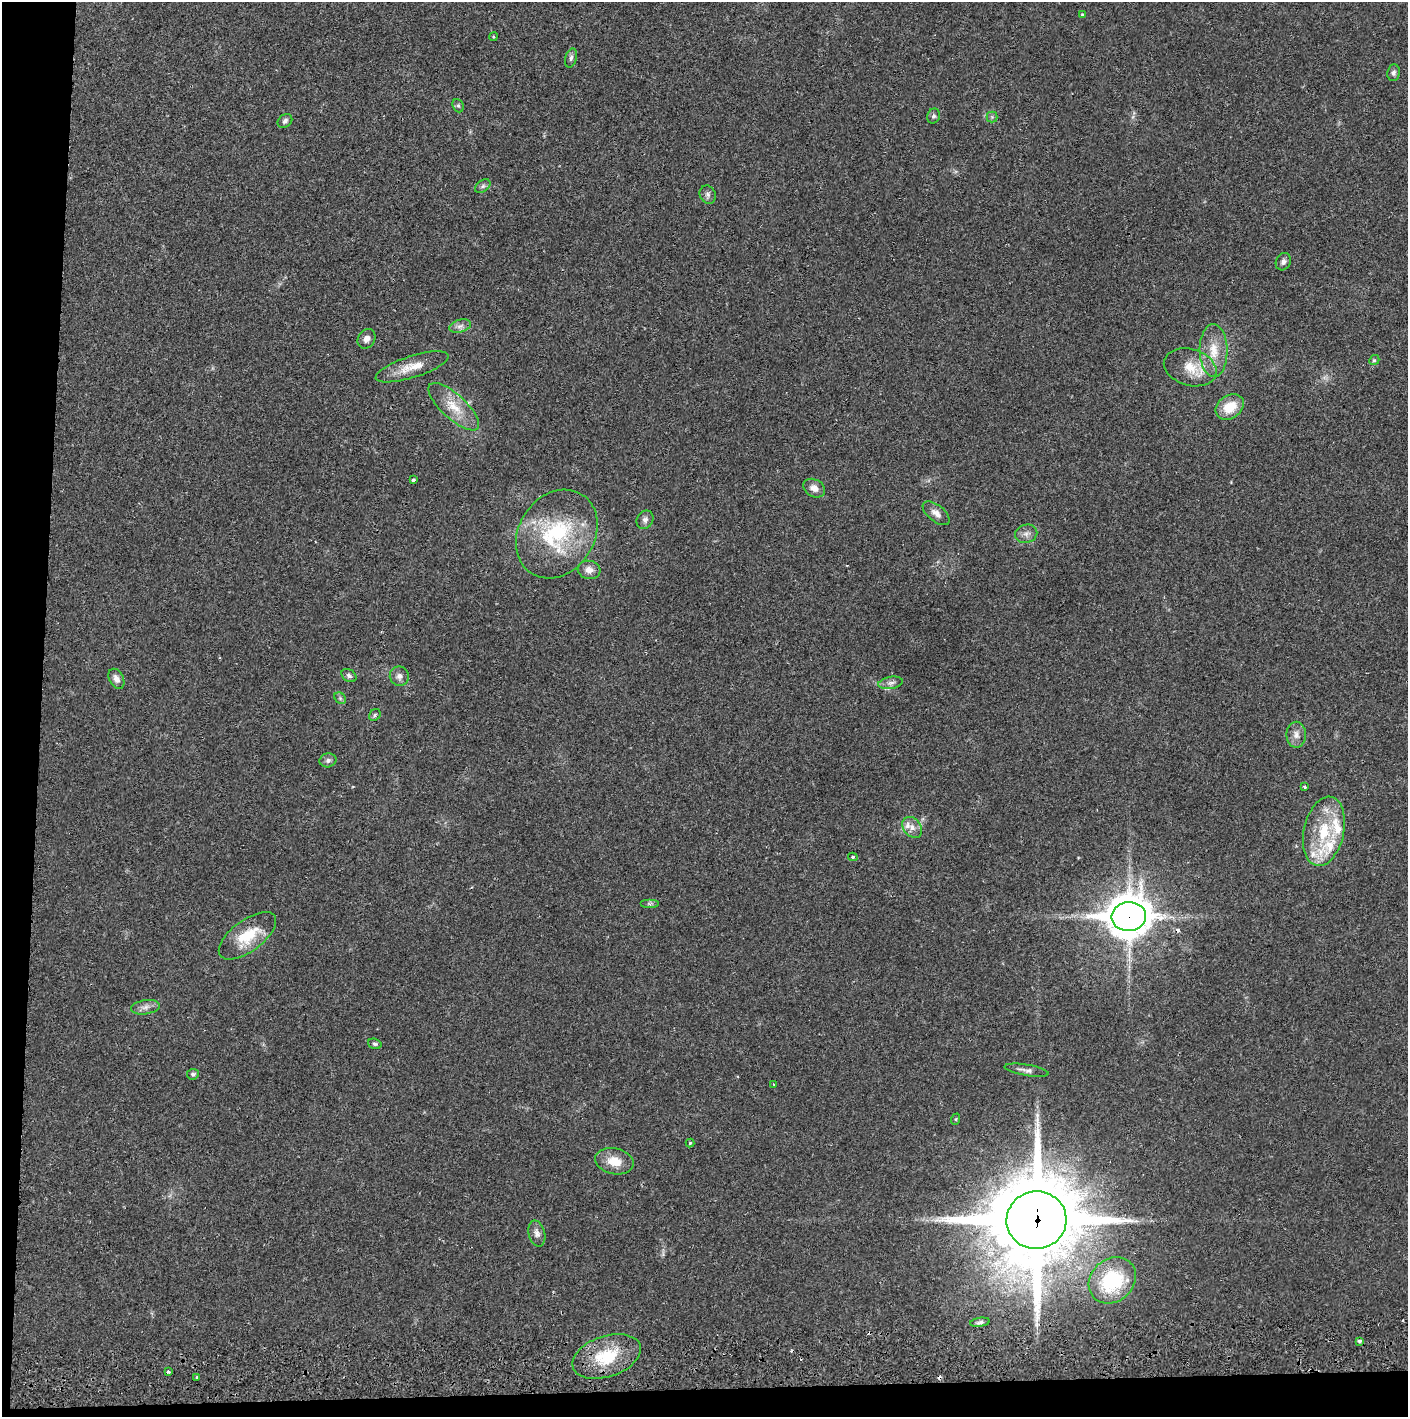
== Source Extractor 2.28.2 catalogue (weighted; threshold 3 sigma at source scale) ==
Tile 7 of 3 x 3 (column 1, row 3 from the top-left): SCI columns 5-1410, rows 57-1471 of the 4230 x 4359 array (HDU 1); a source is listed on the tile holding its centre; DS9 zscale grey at full resolution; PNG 1410 x 1419 px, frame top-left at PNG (2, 2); each listed source drawn as its Kron ellipse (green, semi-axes under 4 px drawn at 4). Shown black and unused: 5% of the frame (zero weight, under 2 of 3 exposures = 3% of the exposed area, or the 3 px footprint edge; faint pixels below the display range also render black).
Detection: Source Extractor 2.28.2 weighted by HDU 2 'WHT'; one run over the whole footprint, this tile lists its part. Background 0.0216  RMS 0.0034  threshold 0.0155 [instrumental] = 3 sigma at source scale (4.5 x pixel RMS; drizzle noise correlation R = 1.50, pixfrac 1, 0.05/0.05 arcsec/px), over >= 5 px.
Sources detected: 65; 5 cosmic-ray / hot-pixel residue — neither listed nor drawn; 3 inside a brighter listed object's ellipse — not listed separately; the other 57 listed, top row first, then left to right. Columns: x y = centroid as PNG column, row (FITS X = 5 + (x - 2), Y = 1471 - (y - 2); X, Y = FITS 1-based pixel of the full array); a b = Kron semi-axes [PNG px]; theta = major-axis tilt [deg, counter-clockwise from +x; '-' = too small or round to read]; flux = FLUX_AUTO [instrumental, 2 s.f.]
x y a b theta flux
1082 14 3 3 - 0.33
493 37 4 3 - 0.33
571 58 10 5 74 1
1393 73 8 6 83 1.1
458 106 7 5 -68 0.63
934 116 7 6 - 0.8
992 117 5 5 - 0.6
285 121 8 6 42 1.1
483 186 8 5 36 0.87
708 195 9 7 -67 1.2
1283 262 9 7 62 1.2
460 326 11 6 16 1.6
366 339 10 8 60 1.8
1214 350 26 14 -89 7.6
1374 360 5 4 - 0.55
412 367 38 11 18 6.5
1190 367 27 18 -16 8.4
454 407 32 12 -42 7.8
1230 407 15 11 33 7.3
413 480 3 3 - 1.6
814 488 11 8 -29 2.4
936 513 16 8 -39 2.3
645 520 10 8 58 1.4
557 534 47 38 56 35
1026 534 11 9 13 1.9
589 570 11 9 -15 2.7
349 676 8 6 -34 1
399 676 10 9 - 1.7
116 679 11 7 -62 1.9
891 683 12 6 10 1.6
340 698 6 5 - 0.67
375 715 6 5 - 0.62
1296 735 13 10 90 2.4
328 760 8 7 - 1.1
1305 787 3 3 - 0.59
912 827 11 8 -51 2.5
1324 831 35 20 77 17
853 857 5 4 - 0.51
649 904 9 4 0 0.68
1129 917 17 14 5 890
247 936 34 15 37 12
145 1007 14 7 8 2
375 1044 7 5 -19 0.68
1027 1070 22 5 -9 1.7
193 1074 6 5 - 0.83
773 1084 3 2 - 0.25
956 1119 6 3 71 0.36
690 1143 4 4 - 0.47
614 1161 19 13 -12 6.1
1036 1220 30 29 - 5100
537 1233 13 8 -75 1.9
1112 1280 25 21 43 23
980 1322 10 4 9 0.78
1360 1341 3 3 - 0.84
607 1356 35 20 19 16
168 1372 3 3 - 0.73
197 1377 3 3 - 0.51
Overlapping masked pixels (flux is a lower limit): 2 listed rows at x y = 1129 917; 1036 1220